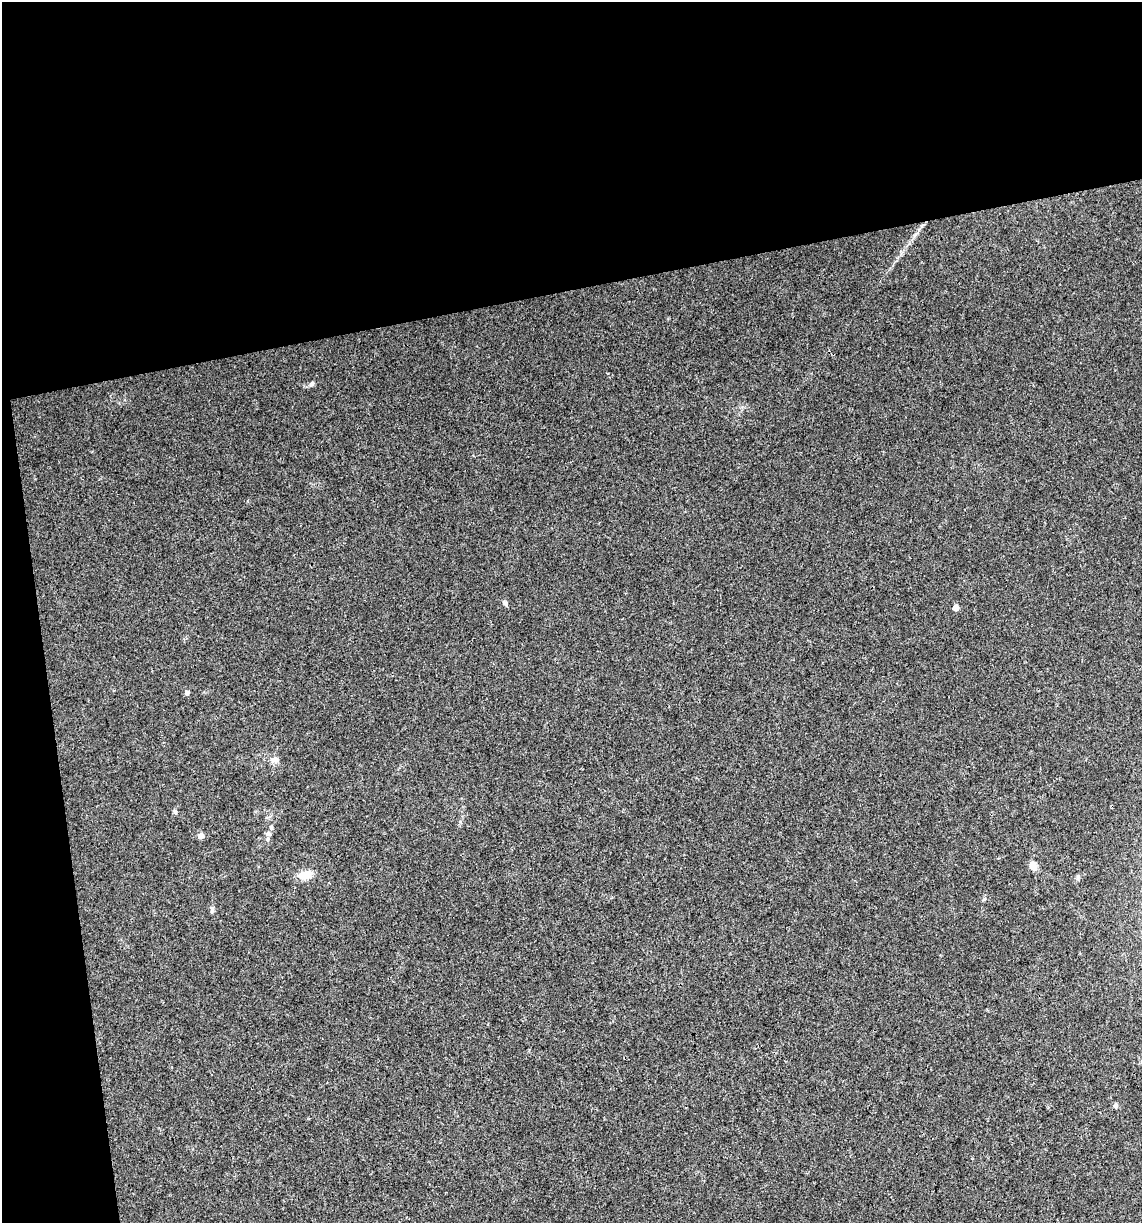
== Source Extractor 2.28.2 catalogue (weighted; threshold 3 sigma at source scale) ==
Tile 1 of 2 x 2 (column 1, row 1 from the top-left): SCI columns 24-1163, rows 1221-2441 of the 2342 x 2441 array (HDU 1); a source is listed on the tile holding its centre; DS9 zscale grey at full resolution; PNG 1144 x 1225 px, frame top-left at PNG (2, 2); no overlay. Shown black and unused: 27% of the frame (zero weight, under 3 of 4 exposures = <1% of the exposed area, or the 3 px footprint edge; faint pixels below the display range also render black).
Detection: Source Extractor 2.28.2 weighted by HDU 2 'WHT'; one run over the whole footprint, this tile lists its part. Background 0.0199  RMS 0.0052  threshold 0.0233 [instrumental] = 3 sigma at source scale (4.5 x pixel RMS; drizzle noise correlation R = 1.50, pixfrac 1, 0.0396/0.0396 arcsec/px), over >= 5 px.
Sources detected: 13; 1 inside a brighter listed object's ellipse — not listed separately; the other 12 listed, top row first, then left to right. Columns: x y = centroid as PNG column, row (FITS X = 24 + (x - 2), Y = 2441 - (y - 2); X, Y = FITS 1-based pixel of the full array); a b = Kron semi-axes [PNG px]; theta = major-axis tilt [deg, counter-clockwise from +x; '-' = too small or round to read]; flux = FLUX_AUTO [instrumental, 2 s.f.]
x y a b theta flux
312 384 7 6 - 1.3
505 603 10 4 -59 1.1
956 608 5 5 - 3.7
187 692 6 5 - 1.1
274 760 12 8 -2 2.6
175 812 5 5 - 1.1
268 833 8 7 - 1.6
201 835 8 7 - 1.7
1033 866 9 7 -67 3.8
305 874 19 10 13 5.9
212 910 8 5 83 1.2
1115 1105 6 6 - 1.1
Unlisted compact peaks at least as high as the median listed source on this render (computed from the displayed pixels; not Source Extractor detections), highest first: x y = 984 899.